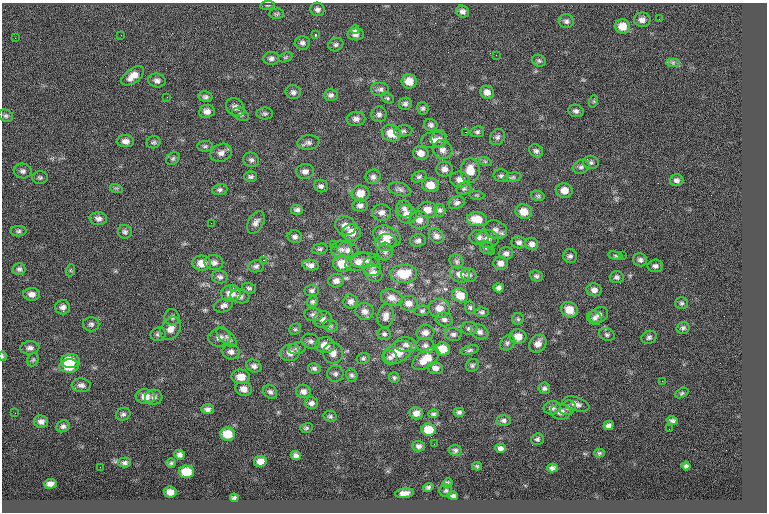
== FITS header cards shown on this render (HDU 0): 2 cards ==
NAXIS1  =                  765
NAXIS2  =                  510

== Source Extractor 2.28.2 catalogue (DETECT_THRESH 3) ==
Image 765 x 510 px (HDU 0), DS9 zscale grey, 1 PNG px = 1 image px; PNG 769 x 514 px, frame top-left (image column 1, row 510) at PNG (2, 3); each listed source drawn as its Kron ellipse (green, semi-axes under 4 px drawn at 4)
Background 0.0935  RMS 7.9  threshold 23.6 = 3 sigma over >= 5 px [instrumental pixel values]
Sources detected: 275; all 275 listed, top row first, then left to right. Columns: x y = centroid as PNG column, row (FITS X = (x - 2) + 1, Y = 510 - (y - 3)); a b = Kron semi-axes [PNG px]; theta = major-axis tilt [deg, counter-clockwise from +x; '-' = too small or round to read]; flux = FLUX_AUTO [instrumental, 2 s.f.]
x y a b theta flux
267 5 7 3 8 630
317 9 7 6 - 1800
463 11 7 6 - 2000
277 14 7 5 0 930
659 19 3 2 - 490
642 20 8 7 - 2700
566 21 7 7 - 1500
622 26 7 7 - 6900
355 29 4 4 - 3300
356 34 8 6 3 2000
121 35 2 2 - 440
315 35 3 3 - 550
15 38 2 2 - 1100
302 43 7 7 - 1600
336 45 8 6 28 1300
496 55 2 2 - 230
285 57 7 4 20 860
271 58 8 6 9 1800
539 61 7 6 - 1000
673 62 7 4 0 1100
133 76 13 7 36 5100
157 81 9 7 -14 1900
409 81 7 7 - 6100
380 89 9 7 0 2000
293 92 8 7 - 1700
487 92 7 6 - 2900
331 95 7 6 - 1700
167 97 3 2 - 550
205 97 7 5 -12 1300
387 98 7 5 -28 900
594 101 6 4 72 710
405 104 6 6 - 1500
235 107 10 8 -45 3000
423 108 6 5 - 1200
207 111 8 6 8 2600
576 111 7 6 - 1500
241 114 9 6 -30 1200
265 114 8 6 0 1200
379 114 8 7 - 1700
6 116 7 6 - 1200
356 119 9 7 4 2200
431 125 7 6 - 1500
403 131 9 5 7 1300
465 132 2 2 - 3900
477 132 7 5 12 1100
391 133 10 8 -21 8400
497 137 8 7 - 1500
439 139 8 7 - 2200
434 140 13 8 8 3300
126 141 8 6 -2 2500
154 142 7 6 - 1100
308 143 11 7 6 2100
205 146 7 5 0 950
442 150 10 9 - 2900
536 151 7 6 - 1400
221 153 11 8 24 2900
421 153 8 6 -13 3600
173 158 7 5 39 1100
251 160 8 7 - 1500
485 161 6 4 -19 750
591 163 8 6 -2 1300
581 167 8 7 - 1700
444 169 8 7 - 2600
470 170 12 9 -89 7700
23 171 9 7 -9 1700
305 171 9 7 5 2400
501 176 8 6 -12 1300
40 177 7 6 - 1100
251 177 6 5 - 1100
373 177 7 7 - 1800
419 177 8 5 25 1100
512 177 9 4 12 1000
460 179 10 7 -9 3800
676 180 7 6 - 1800
430 185 8 7 - 6100
321 186 7 6 - 1600
116 188 6 4 -17 790
400 189 11 6 -16 1800
464 189 7 6 - 1200
220 190 8 5 8 1400
564 190 8 7 - 4900
360 193 9 8 - 5500
477 195 8 3 -5 620
538 196 7 5 -14 930
457 203 8 6 20 1600
360 205 7 6 - 1800
404 209 8 8 - 2100
297 210 6 5 - 1400
428 210 9 8 - 4900
440 210 6 5 - 1300
524 212 8 7 - 6000
381 213 9 8 - 2700
407 214 10 9 - 4000
98 219 8 6 -6 2200
477 219 10 7 -8 7900
419 220 10 9 - 3100
256 222 12 7 60 2600
211 223 2 2 - 1100
345 226 11 9 -30 3800
495 230 12 9 -21 2800
18 231 8 5 1 1100
125 232 7 6 - 1400
352 232 9 8 - 5200
387 236 14 10 -22 8400
436 236 8 6 -41 2100
295 237 7 6 - 1500
479 237 9 7 1 2000
487 239 11 9 -4 3000
418 240 8 6 12 1600
386 242 10 8 10 4500
519 242 7 6 - 1400
333 244 2 2 - 960
532 244 6 6 - 2200
487 248 7 6 - 1100
320 249 8 5 10 1100
342 249 10 8 9 2500
348 250 11 8 -17 2700
385 252 9 7 87 1700
491 252 2 2 - 1900
506 253 7 6 - 1700
622 255 2 2 - 1100
570 256 7 6 - 1400
615 256 7 3 -9 760
263 260 2 2 - 6300
640 260 7 6 - 1500
365 261 14 7 1 2900
456 261 7 6 - 1100
358 262 13 9 19 4100
202 263 9 7 -3 5900
214 263 9 7 -9 2200
500 263 7 6 - 2500
342 264 9 8 - 8500
310 265 8 5 -10 2100
256 266 8 6 9 1500
655 266 7 6 - 1700
372 267 9 8 - 2300
19 269 6 6 - 1300
71 270 6 4 71 630
373 273 10 7 -42 2800
404 274 13 9 2 13000
460 274 10 8 -14 3600
469 275 8 6 -20 1500
536 276 6 5 - 1200
220 277 8 6 -9 1700
617 277 7 6 - 1300
336 281 8 6 14 2500
233 288 3 3 - 420
249 288 7 5 -18 1000
499 288 5 4 - 1600
312 290 7 5 4 1300
594 290 8 6 -9 2500
231 293 10 8 7 5900
32 294 8 6 -2 2800
460 295 8 6 -33 6900
240 296 9 6 -15 1800
392 298 11 8 -19 3600
312 301 6 5 - 1000
351 301 7 7 - 2100
409 303 9 7 -7 3600
682 303 6 6 - 1100
223 306 9 6 18 2200
63 307 7 7 - 2100
439 308 10 9 - 4700
470 308 6 5 - 970
569 310 8 7 - 6800
365 311 9 8 - 2600
422 311 7 5 8 1000
482 312 7 5 -4 1200
313 315 9 6 -5 1700
599 315 10 7 27 2500
386 316 12 8 80 3200
172 317 8 7 - 1500
594 318 7 6 - 1700
323 319 9 8 - 2400
444 319 8 7 - 1700
518 319 6 6 - 950
91 324 8 7 - 1500
330 326 7 6 - 1200
683 328 6 5 - 1300
171 329 12 9 55 3900
295 329 6 5 - 770
469 329 8 6 -3 1500
480 332 9 7 -26 2100
425 333 9 7 7 2800
158 334 7 6 - 1400
384 334 6 6 - 1200
453 334 8 6 -10 1500
607 335 8 6 -21 1200
219 337 11 9 6 3300
226 337 13 6 -44 2000
518 337 8 7 - 5700
649 337 8 6 28 1400
311 341 9 7 -20 1800
507 343 8 6 51 1500
538 344 9 7 49 3500
325 345 10 8 -2 6300
406 345 11 7 -5 2500
425 345 9 7 -12 2000
30 348 9 6 6 2000
297 348 9 5 16 1300
443 349 7 6 - 8600
470 350 9 4 13 1100
231 352 8 7 - 2200
398 352 15 10 30 9900
290 353 9 8 - 3400
333 353 10 10 - 3700
2 356 5 3 - 520
390 357 8 7 - 1900
363 358 6 5 - 1000
426 359 15 8 35 8800
33 360 7 5 68 950
70 361 9 7 -2 11000
472 365 7 6 - 1100
69 366 9 7 1 11000
254 366 8 6 -24 1800
314 368 6 5 - 1300
435 368 8 6 -14 2400
335 374 8 8 - 1600
352 375 7 5 -72 1200
241 377 9 7 -4 5600
394 378 5 5 - 910
662 381 2 2 - 820
81 385 9 7 -2 2100
544 388 6 5 - 1300
244 389 8 7 - 3100
303 391 7 6 - 2300
270 392 7 6 - 1500
682 393 7 4 27 900
145 397 10 7 -5 4800
154 397 8 7 - 1800
311 403 7 6 - 1700
576 404 14 7 -16 2800
552 408 8 7 - 2000
568 408 8 7 - 1600
207 409 6 5 - 1700
459 412 5 4 - 1200
561 412 10 8 -2 3300
15 413 3 2 - 390
416 413 6 6 - 3100
123 414 7 6 - 1300
433 414 5 4 - 1000
330 416 7 5 -10 1000
504 420 7 5 -1 1400
41 421 7 6 - 2100
672 421 6 4 -12 1200
609 425 5 4 - 1600
63 426 7 6 - 1400
306 428 6 5 - 880
669 429 2 2 - 1500
429 430 7 6 - 9300
228 434 7 6 - 9200
537 439 6 5 - 1000
434 444 2 2 - 220
419 446 6 5 - 1500
501 448 5 4 - 1800
455 450 6 5 - 1300
599 453 5 4 - 790
180 455 5 4 - 1700
296 455 5 4 - 1600
260 461 6 5 - 3600
125 463 6 5 - 1300
171 463 4 4 - 710
477 466 5 4 - 680
686 466 4 4 - 1200
100 467 2 2 - 330
552 468 5 4 - 1600
187 472 7 6 - 12000
447 483 5 4 - 840
50 484 6 5 - 2400
428 487 5 4 - 990
446 490 6 6 - 980
170 492 6 5 - 3200
404 493 9 5 8 3000
453 496 5 4 - 1400
234 498 4 3 - 930
At the frame edge (FLAGS 8, measured only in part): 1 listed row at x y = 2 356